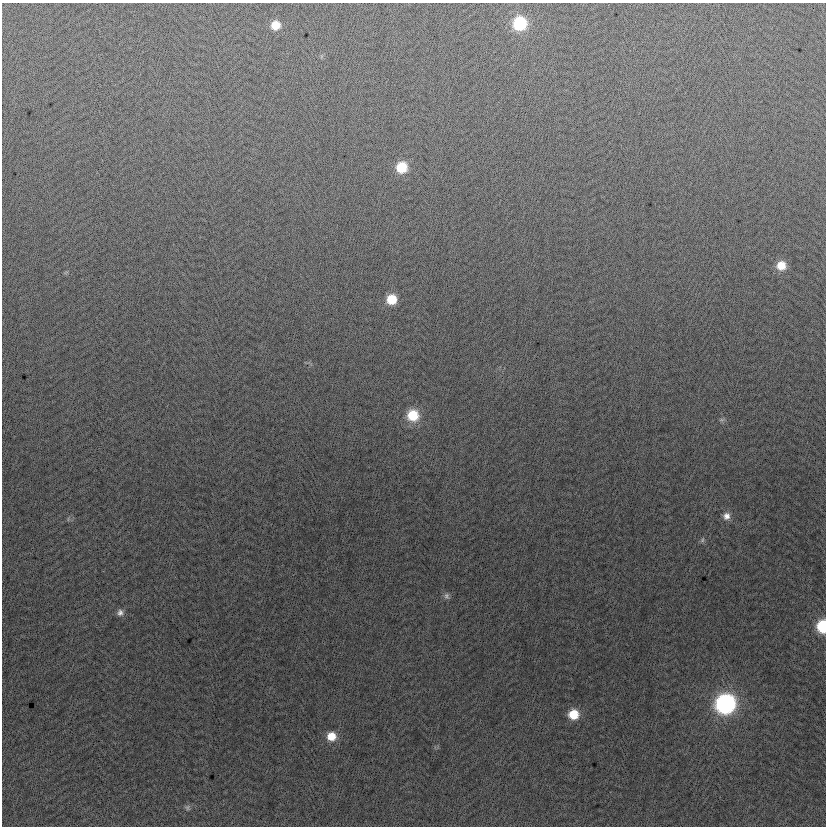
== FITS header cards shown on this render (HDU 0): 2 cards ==
NAXIS1  =                  824
NAXIS2  =                  824

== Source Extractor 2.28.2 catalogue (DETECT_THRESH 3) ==
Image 824 x 824 px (HDU 0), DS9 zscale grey, 1 PNG px = 1 image px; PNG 828 x 828 px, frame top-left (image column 1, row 824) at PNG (2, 3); no overlay
Background -6.33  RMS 13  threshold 37.7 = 3 sigma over >= 5 px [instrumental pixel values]
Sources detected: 16; all 16 listed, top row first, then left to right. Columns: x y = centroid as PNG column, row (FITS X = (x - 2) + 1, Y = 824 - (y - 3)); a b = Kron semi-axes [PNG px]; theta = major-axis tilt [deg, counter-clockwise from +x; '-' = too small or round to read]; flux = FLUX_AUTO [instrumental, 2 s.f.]
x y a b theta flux
520 23 10 10 - 62000
275 25 9 9 - 13000
401 167 10 10 - 26000
781 266 10 9 - 13000
391 299 9 9 - 20000
413 415 11 11 - 27000
722 420 8 4 8 1500
726 516 10 9 - 5800
702 540 8 5 61 1700
447 596 9 7 -77 2900
120 613 9 8 - 3800
822 626 9 7 -90 44000
725 704 12 11 - 280000
573 714 9 9 - 19000
331 736 10 10 - 13000
187 807 8 7 - 2300
At the frame edge (FLAGS 8, measured only in part): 1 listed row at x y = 822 626